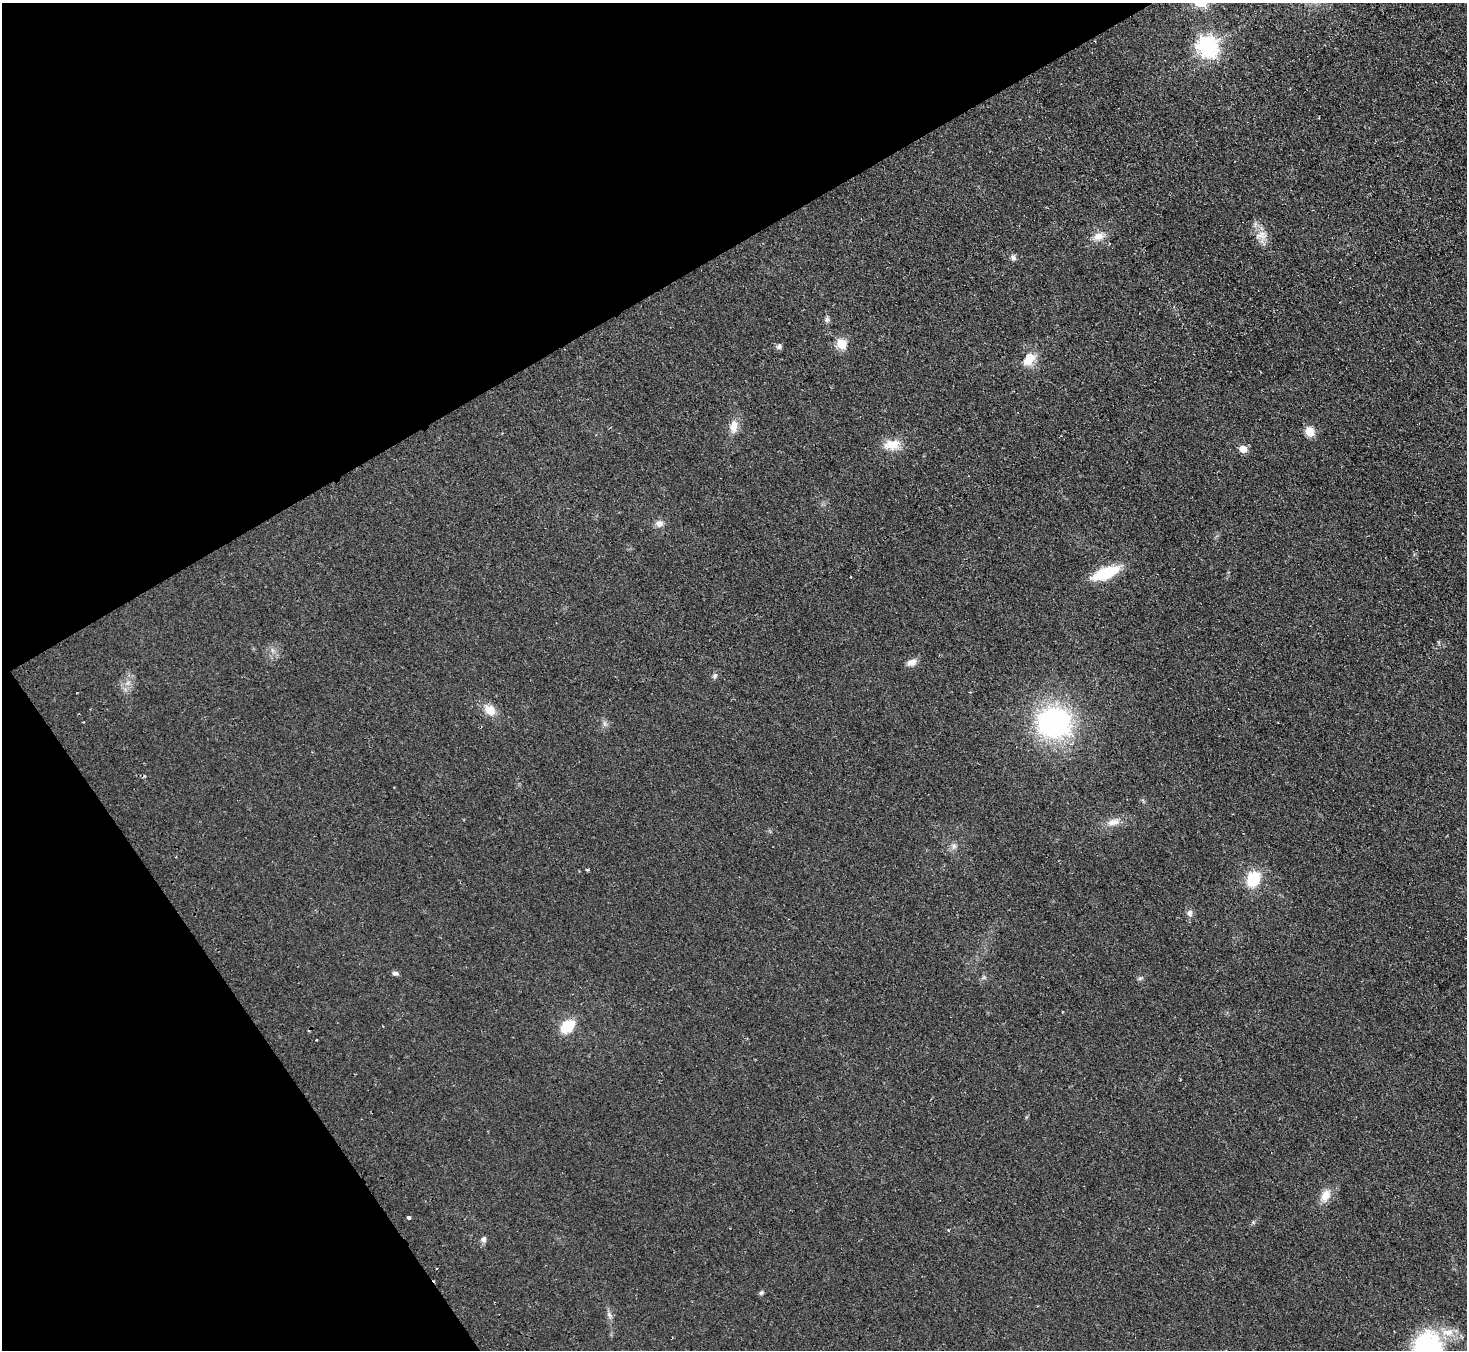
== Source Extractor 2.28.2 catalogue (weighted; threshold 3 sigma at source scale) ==
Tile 5 of 4 x 4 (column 1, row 2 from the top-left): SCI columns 50-1514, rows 2892-4239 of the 5958 x 5920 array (HDU 1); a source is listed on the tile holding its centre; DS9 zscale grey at full resolution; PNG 1469 x 1352 px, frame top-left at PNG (2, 3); no overlay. Shown black and unused: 28% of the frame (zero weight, under 2 of 3 exposures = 3% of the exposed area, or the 3 px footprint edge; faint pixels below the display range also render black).
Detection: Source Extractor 2.28.2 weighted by HDU 2 'WHT'; one run over the whole footprint, this tile lists its part. Background 0.106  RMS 0.013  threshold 0.0605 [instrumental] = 3 sigma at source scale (4.5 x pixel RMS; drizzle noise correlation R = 1.50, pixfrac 1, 0.05/0.05 arcsec/px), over >= 5 px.
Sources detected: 38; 1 cosmic-ray / hot-pixel residue — not listed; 1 inside a brighter listed object's ellipse — not listed separately; the other 36 listed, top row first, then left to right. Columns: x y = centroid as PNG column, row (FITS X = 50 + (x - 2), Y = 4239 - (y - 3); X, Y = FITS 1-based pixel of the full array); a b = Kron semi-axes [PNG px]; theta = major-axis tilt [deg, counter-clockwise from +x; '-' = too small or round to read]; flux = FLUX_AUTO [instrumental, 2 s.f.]
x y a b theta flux
1207 46 8 7 - 710
1261 235 15 10 -2 12
1098 236 16 10 17 12
1013 257 7 7 - 3.6
827 319 8 6 82 3.5
841 344 5 5 - 70
779 347 7 6 - 3.8
1029 359 18 12 45 21
733 426 16 10 80 14
1310 432 5 5 - 57
892 445 21 12 9 22
1243 449 5 5 - 26
659 524 11 9 10 6.8
1105 573 26 11 20 58
911 662 12 7 19 8.7
715 676 8 6 62 3.2
490 710 11 9 -36 19
83 722 2 2 - 0.89
1054 722 30 27 -5 250
1113 822 16 9 10 12
954 846 9 6 73 4.2
176 857 3 3 - 1.1
587 870 5 3 - 1.6
1253 879 15 12 63 42
1190 913 10 7 -88 5.3
395 973 8 6 -1 3.4
1140 978 7 4 19 2.1
567 1026 12 8 39 48
1325 1195 17 11 62 15
408 1217 3 3 - 6.5
1253 1222 5 5 - 1.7
948 1230 3 3 - 3.1
483 1239 7 7 - 4.3
761 1293 7 5 56 2.6
609 1315 9 5 -63 4.1
1427 1347 31 25 72 160
Isophote crosses this tile's border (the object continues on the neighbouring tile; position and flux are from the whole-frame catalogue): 1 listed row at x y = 1427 1347